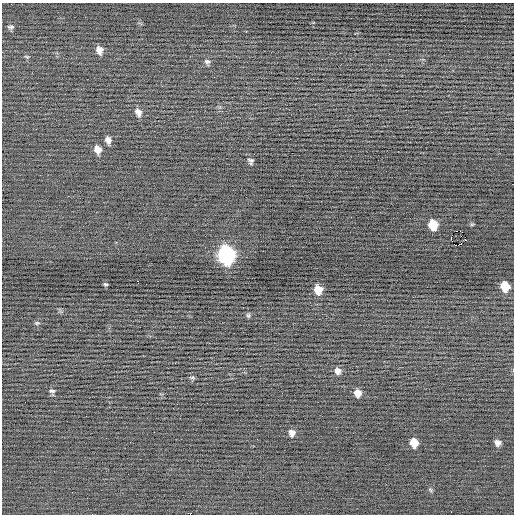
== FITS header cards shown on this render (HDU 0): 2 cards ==
NAXIS1  =                  512 / Axis length
NAXIS2  =                  512 / Axis length

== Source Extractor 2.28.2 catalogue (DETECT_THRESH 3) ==
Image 512 x 512 px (HDU 0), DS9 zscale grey, 1 PNG px = 1 image px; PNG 516 x 516 px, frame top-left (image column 1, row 512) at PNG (2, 3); no overlay
Background -0.0385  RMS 0.77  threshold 2.31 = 3 sigma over >= 5 px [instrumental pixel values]
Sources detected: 33; all 33 listed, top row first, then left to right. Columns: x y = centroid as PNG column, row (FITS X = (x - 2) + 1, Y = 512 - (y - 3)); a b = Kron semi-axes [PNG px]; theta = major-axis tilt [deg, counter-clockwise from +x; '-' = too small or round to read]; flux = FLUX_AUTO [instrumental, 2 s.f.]
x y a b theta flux
11 27 9 5 2 120
99 50 8 6 -71 350
27 57 7 3 -19 51
207 61 8 7 - 140
138 112 10 7 -64 290
108 140 8 6 -73 250
97 150 10 8 -66 370
250 161 9 7 -82 140
472 224 6 4 18 54
433 225 8 7 - 1100
456 231 4 2 - 210
460 231 2 2 - 130
451 238 4 2 - 1100
465 240 2 2 - 160
461 244 5 2 - 550
226 255 11 9 -75 12000
138 281 2 2 - 28
105 284 5 3 - 72
505 286 8 7 - 1100
318 290 8 7 - 720
413 297 2 2 - 43
248 315 6 5 - 83
37 323 7 5 19 79
338 371 8 7 - 270
192 378 8 4 -8 73
52 391 7 4 4 99
357 393 7 7 - 390
292 433 8 7 - 240
130 442 2 2 - 30
414 443 8 6 -66 610
497 443 7 6 - 230
430 490 7 4 -46 69
451 512 2 2 - 84